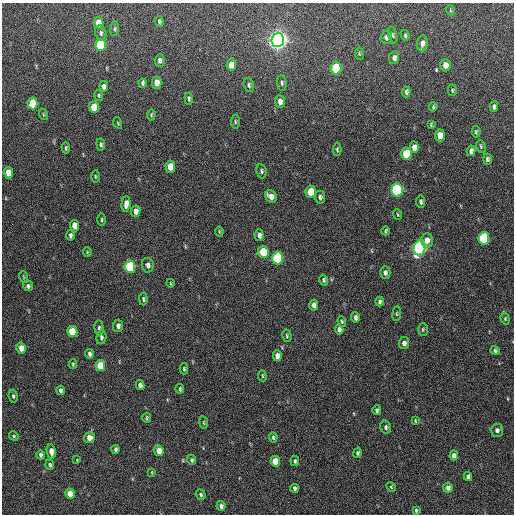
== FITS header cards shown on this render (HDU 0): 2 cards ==
NAXIS1  =                  512 / Axis length
NAXIS2  =                  512 / Axis length

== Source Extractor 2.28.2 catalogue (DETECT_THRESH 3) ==
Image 512 x 512 px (HDU 0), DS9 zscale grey, 1 PNG px = 1 image px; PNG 516 x 516 px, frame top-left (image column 1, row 512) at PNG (2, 3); each listed source drawn as its Kron ellipse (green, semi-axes under 4 px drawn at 4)
Background 324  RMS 18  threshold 52.9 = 3 sigma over >= 5 px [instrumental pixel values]
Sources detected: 133; all 133 listed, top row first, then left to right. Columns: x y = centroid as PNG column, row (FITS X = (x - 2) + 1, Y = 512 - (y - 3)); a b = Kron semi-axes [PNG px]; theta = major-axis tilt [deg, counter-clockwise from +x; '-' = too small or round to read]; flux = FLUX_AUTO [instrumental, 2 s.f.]
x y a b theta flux
450 10 5 3 - 1000
159 21 5 4 - 2100
99 23 6 5 - 22000
115 29 7 3 82 1500
101 33 7 5 -75 3100
393 35 8 4 -74 2000
405 35 5 4 - 1700
386 37 7 5 88 4200
278 40 7 6 - 890000
422 43 8 5 82 4900
100 45 6 5 - 76000
359 54 6 4 -82 1400
394 58 6 5 - 4200
160 60 6 5 - 3800
231 65 6 5 - 13000
445 65 6 5 - 10000
336 68 6 5 - 73000
143 83 4 3 - 2300
157 83 6 4 90 13000
282 83 8 4 -88 2400
249 85 7 5 -73 2300
104 86 5 4 - 3700
452 90 5 4 - 1500
406 92 5 4 - 2700
99 95 5 4 - 1500
189 98 6 4 -83 2400
280 102 6 5 - 6100
32 103 6 5 - 39000
94 107 6 5 - 23000
433 107 4 3 - 1700
494 107 5 4 - 3000
43 114 6 3 -72 1200
151 115 6 4 88 1500
235 122 7 4 86 1700
118 123 5 3 - 970
431 125 4 2 - 1200
476 132 6 4 88 1600
440 135 6 5 - 14000
101 144 6 4 -85 2300
481 146 6 4 -69 1600
414 147 5 4 - 8600
66 148 5 3 - 1600
337 149 7 4 86 2000
471 151 5 4 - 3800
406 154 6 5 - 44000
487 159 5 4 - 2500
170 167 6 5 - 21000
261 171 7 5 -81 2300
8 173 6 4 -82 16000
95 176 6 3 -89 1300
397 190 6 5 - 200000
311 192 6 5 - 25000
271 196 6 5 - 9200
320 197 6 5 - 3000
421 202 6 4 -83 2400
126 204 8 4 86 7300
136 211 6 4 82 6200
398 215 5 2 - 1000
101 220 6 3 90 1400
75 226 5 4 - 14000
219 231 5 3 - 1100
386 231 4 3 - 1600
70 235 5 3 - 2900
259 235 6 4 -85 4400
484 238 6 5 - 100000
427 240 7 6 - 7600
420 248 8 6 70 330000
87 252 5 4 - 1200
263 252 6 5 - 43000
278 258 6 5 - 120000
148 265 7 6 - 4200
130 267 6 5 - 100000
385 273 6 5 - 3200
24 277 6 3 -70 1200
324 280 5 4 - 2000
170 283 4 2 - 940
28 286 5 5 - 2500
143 299 6 4 -88 1900
380 302 5 4 - 2600
314 305 5 4 - 6600
397 314 7 4 83 1300
355 317 5 4 - 3500
505 319 6 4 -71 1500
342 321 5 4 - 1600
118 326 6 5 - 4200
99 328 7 4 -84 2600
339 329 5 4 - 3600
423 329 6 4 -89 1700
72 331 5 5 - 37000
287 336 6 4 -76 1800
101 337 7 5 81 2400
404 343 6 5 - 4500
21 348 5 4 - 11000
495 351 5 4 - 2100
89 354 4 3 - 2800
277 356 5 4 - 7300
73 364 5 3 - 1600
100 365 5 5 - 26000
184 369 5 3 - 1700
262 376 5 3 - 1200
140 385 5 4 - 5100
180 389 5 4 - 2200
60 390 5 3 - 2800
13 396 6 4 -80 2000
377 410 5 4 - 2500
147 418 5 3 - 1300
415 421 4 3 - 1100
204 422 6 3 -82 1200
386 427 7 5 -76 3100
497 430 7 6 - 4400
14 436 5 4 - 1500
273 437 5 3 - 2000
89 438 5 5 - 9600
116 449 4 3 - 2500
51 451 7 4 -79 6900
159 451 5 4 - 14000
358 453 5 4 - 2300
41 455 4 4 - 3000
454 455 5 4 - 5100
77 460 3 3 - 860
192 460 5 4 - 2200
275 461 5 5 - 19000
295 461 5 3 - 2200
50 465 5 4 - 2400
152 472 4 2 - 800
468 477 4 4 - 3900
391 487 5 4 - 1400
294 488 4 3 - 2700
448 488 5 4 - 5000
70 494 5 4 - 15000
201 495 5 4 - 2100
221 506 5 4 - 3500
416 510 4 3 - 1700